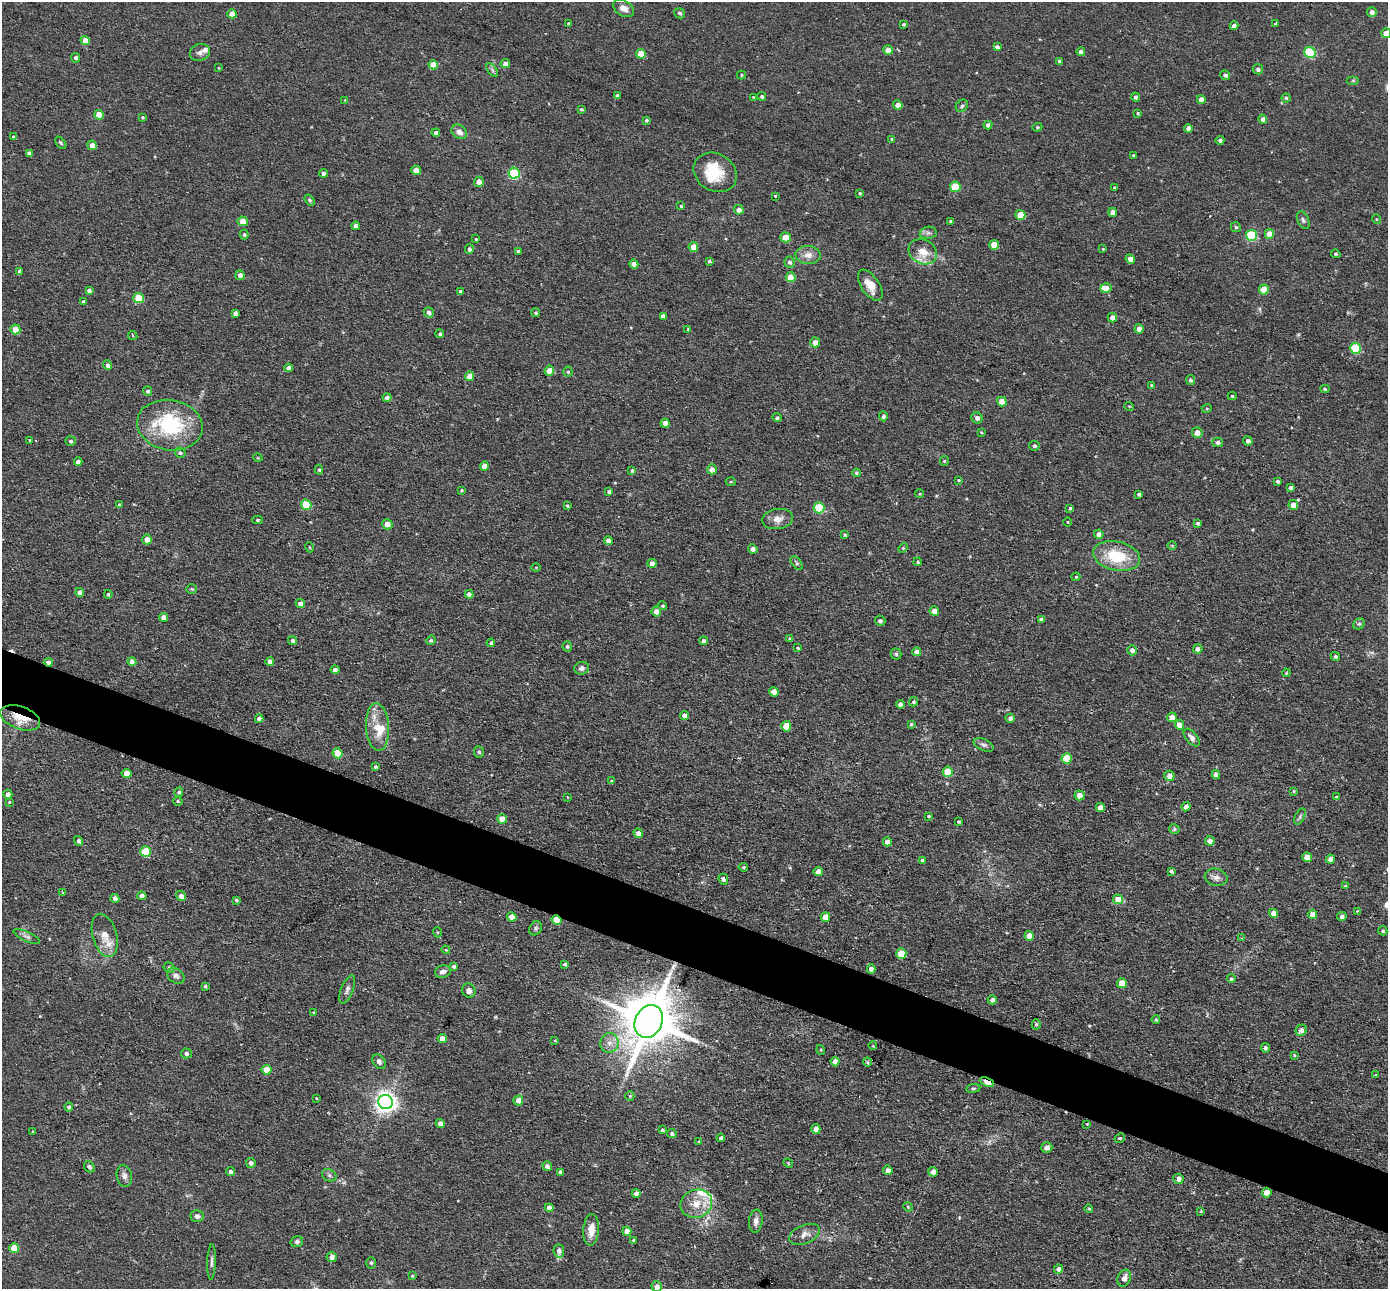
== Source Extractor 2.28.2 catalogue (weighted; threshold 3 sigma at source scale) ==
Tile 6 of 4 x 4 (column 2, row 2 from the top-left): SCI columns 1387-2772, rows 2712-3998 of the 5543 x 5555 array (HDU 1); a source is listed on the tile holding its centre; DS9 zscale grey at full resolution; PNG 1390 x 1291 px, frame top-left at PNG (2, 2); each listed source drawn as its Kron ellipse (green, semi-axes under 4 px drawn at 4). Shown black and unused: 5% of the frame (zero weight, under 2 of 3 exposures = <1% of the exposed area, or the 3 px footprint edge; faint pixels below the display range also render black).
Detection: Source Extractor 2.28.2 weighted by HDU 2 'WHT'; one run over the whole footprint, this tile lists its part. Background 0.0581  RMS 0.0075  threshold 0.0338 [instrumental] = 3 sigma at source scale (4.5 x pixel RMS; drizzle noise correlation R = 1.50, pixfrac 1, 0.05/0.05 arcsec/px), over >= 5 px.
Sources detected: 382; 1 too faint to see at this stretch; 2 cosmic-ray / hot-pixel residue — neither listed nor drawn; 13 inside a brighter listed object's ellipse — not listed separately; the other 366 listed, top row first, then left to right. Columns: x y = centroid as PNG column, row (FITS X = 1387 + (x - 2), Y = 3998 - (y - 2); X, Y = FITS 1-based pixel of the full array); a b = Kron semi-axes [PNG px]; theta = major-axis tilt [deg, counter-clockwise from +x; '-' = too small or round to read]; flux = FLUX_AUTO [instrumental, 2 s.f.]
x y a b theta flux
624 8 11 7 -32 5.7
1372 12 5 5 - 3.6
680 13 6 5 - 1.5
232 14 4 4 - 7.9
1276 23 3 3 - 1.2
569 24 3 3 - 1.4
904 24 4 4 - 1.1
1234 26 4 4 - 3.8
1386 33 5 5 - 7.5
85 40 4 4 - 7
997 47 4 4 - 2.2
888 50 5 4 - 6
200 52 10 8 21 3.3
1081 52 4 4 - 3.1
1310 52 5 5 - 54
641 54 5 4 - 14
76 58 5 4 - 2
1060 62 4 3 - 2.3
505 64 5 4 - 4.9
433 65 5 4 - 12
218 68 3 2 - 0.62
1258 69 5 5 - 2.1
492 70 8 4 -53 1.4
741 75 4 4 - 0.95
1225 75 5 4 - 2.1
1353 80 6 4 0 0.95
617 96 3 3 - 1.4
762 96 4 4 - 1.7
753 97 3 3 - 0.57
1135 97 4 4 - 1.9
1286 98 4 4 - 0.93
1201 99 4 4 - 5.7
345 100 4 3 - 0.76
898 105 4 4 - 7.2
962 106 7 5 45 1.6
581 109 3 3 - 1
1138 113 3 3 - 0.75
99 115 5 4 - 12
142 117 4 4 - 0.91
1263 119 4 4 - 3.8
646 120 4 4 - 1.2
988 125 4 4 - 2.5
1037 127 5 4 - 0.92
1188 128 4 4 - 3.7
459 132 8 6 -42 4.5
436 133 4 4 - 2.6
13 137 3 3 - 1.1
892 139 4 3 - 0.8
1220 140 4 4 - 1.7
61 143 7 4 -49 1.2
92 145 5 4 - 5.5
29 153 4 4 - 2.7
1133 155 3 3 - 1.1
416 170 5 4 - 8.8
715 172 23 18 -32 23
323 173 4 4 - 2.7
514 173 5 5 - 62
479 182 5 5 - 6.5
955 187 5 5 - 24
1114 188 4 3 - 0.71
860 193 3 3 - 0.86
775 196 3 3 - 1.2
310 200 6 4 -53 1.3
681 206 4 4 - 0.93
739 210 5 5 - 4.4
1113 212 4 4 - 4.9
1020 215 5 4 - 16
1376 219 5 3 - 0.71
1303 220 9 5 -66 1.9
243 221 5 4 - 9.1
950 221 3 3 - 0.91
355 226 4 4 - 2.9
1236 227 5 4 - 1.1
928 233 8 6 10 2.3
1269 234 5 4 - 9.7
244 235 5 4 - 1.2
1251 235 5 5 - 52
786 237 5 5 - 13
476 239 3 3 - 0.75
994 245 5 4 - 11
693 247 5 4 - 9.6
469 249 5 4 - 2
1103 249 4 3 - 0.61
518 251 3 3 - 1
923 252 15 12 -29 11
1336 254 5 3 - 1.2
808 255 12 9 -3 5.9
1130 259 5 4 - 4.9
709 261 3 3 - 1.1
790 262 6 5 - 1.9
634 264 4 4 - 5.4
19 271 4 3 - 1.7
240 275 5 4 - 3.7
791 277 5 5 - 14
870 285 17 9 -56 10
1106 288 5 5 - 5.3
1264 289 5 5 - 14
89 290 4 4 - 2.1
460 292 4 3 - 2.2
138 298 5 5 - 23
83 302 3 3 - 1.6
429 312 5 5 - 2.8
235 313 4 4 - 2.5
536 313 5 4 - 1.2
663 316 4 4 - 3.1
1112 318 5 4 - 4.2
15 329 5 5 - 13
688 329 4 3 - 0.81
1139 329 4 4 - 6.3
440 334 4 4 - 1.5
133 335 5 3 - 0.79
815 342 5 5 - 5.8
1355 348 5 5 - 57
107 365 5 4 - 2.6
288 368 4 4 - 4.5
549 371 5 4 - 9.3
568 372 5 4 - 1.1
470 376 5 4 - 7.8
1190 380 5 4 - 1.5
1151 385 4 3 - 0.67
1325 389 4 4 - 1.1
148 391 5 4 - 1.5
1232 396 4 4 - 1.1
387 398 4 4 - 3.4
1002 402 5 4 - 9.7
1129 406 5 3 - 0.6
1207 408 5 3 - 0.8
883 416 5 4 - 1.8
777 418 5 4 - 1.5
977 418 6 5 - 2.4
665 423 4 4 - 5.8
170 425 33 25 -9 59
981 432 3 2 - 0.59
1197 433 5 5 - 6
30 440 4 3 - 0.79
71 441 5 5 - 1.3
1248 441 5 4 - 2.9
1218 442 5 4 - 2
1034 446 5 5 - 1.8
180 453 5 5 - 1.2
258 458 5 3 - 0.65
944 461 5 4 - 0.97
78 462 4 4 - 3.6
484 466 4 4 - 6.7
712 469 5 5 - 3.9
319 470 5 4 - 1.3
632 471 4 3 - 1.2
856 473 4 4 - 1.3
958 480 3 2 - 0.72
1278 481 3 3 - 1.5
731 482 5 3 - 0.83
1291 488 4 4 - 3.5
462 490 4 3 - 0.92
609 492 4 4 - 1.5
920 494 4 3 - 0.74
1139 494 3 3 - 1.4
119 505 4 3 - 1.7
306 505 5 5 - 27
1293 505 5 4 - 6.9
567 506 4 3 - 0.93
819 508 5 5 - 48
1070 508 4 4 - 0.99
777 519 16 10 7 6.6
257 520 5 4 - 1.1
1068 522 4 3 - 0.55
1198 523 3 3 - 1.3
387 524 5 5 - 6.1
1099 534 4 4 - 2.9
845 535 4 3 - 0.93
147 539 5 5 - 6.4
608 541 4 4 - 3.8
1172 545 5 3 - 0.7
309 547 5 3 - 0.67
903 548 5 4 - 0.86
753 549 5 4 - 2.4
1117 556 24 14 -12 32
918 562 4 4 - 0.96
652 563 5 4 - 4.4
797 563 8 4 -49 1.5
536 567 4 3 - 0.56
1076 577 4 3 - 0.76
192 589 5 4 - 0.97
80 592 4 4 - 5.1
108 594 4 3 - 0.9
469 594 4 4 - 3.2
300 604 5 4 - 4.8
663 606 4 4 - 1.1
934 611 5 4 - 8.1
656 612 5 4 - 5.3
164 617 4 4 - 5.8
1041 619 4 3 - 1.6
880 621 5 5 - 2
1359 624 6 5 - 1.5
790 639 4 4 - 1.4
293 640 5 4 - 2.4
431 640 5 4 - 1.3
704 641 4 4 - 2.6
491 643 4 4 - 1.5
567 646 5 4 - 1.2
798 648 3 3 - 2.4
1198 649 5 4 - 3.2
1132 650 5 5 - 3
917 652 4 4 - 5.3
896 654 5 5 - 1.2
1335 656 5 4 - 1.3
270 661 4 4 - 3.2
48 662 4 4 - 3.1
132 662 4 4 - 5.7
582 668 7 6 - 2.4
335 670 4 4 - 4.5
1286 673 4 3 - 0.63
774 692 5 4 - 7
913 702 4 4 - 1.3
900 704 4 4 - 3
684 716 4 4 - 4.5
1172 717 5 5 - 7.3
20 718 21 11 -20 19
1010 718 4 4 - 2.9
259 719 4 4 - 3
911 724 4 4 - 0.92
1179 725 5 4 - 6.2
786 726 5 5 - 17
377 727 24 11 -87 15
1192 738 10 5 -51 3.6
984 745 11 5 -24 2.4
479 752 5 5 - 1.4
337 753 5 5 - 18
1067 758 5 5 - 21
375 767 4 4 - 1.7
948 772 5 5 - 21
127 773 5 4 - 9.2
1216 775 4 4 - 4.4
1169 776 5 5 - 4.7
612 781 4 3 - 1.1
1294 791 4 4 - 0.89
179 792 5 4 - 1.7
8 794 5 4 - 3.3
1080 795 5 5 - 5.9
567 797 3 2 - 0.44
1336 797 3 3 - 0.94
178 801 5 4 - 0.86
9 802 3 3 - 0.7
1100 807 4 4 - 6.4
1186 807 5 4 - 3
928 816 3 3 - 0.84
1300 816 9 4 64 1.8
502 819 5 4 - 11
959 822 3 3 - 0.92
1174 829 5 4 - 1.4
638 833 5 4 - 4.5
79 841 5 4 - 2.1
1210 841 5 4 - 4.6
887 842 4 4 - 4.4
146 852 5 5 - 33
1307 857 5 5 - 11
1331 859 4 4 - 5
922 860 4 4 - 1.3
743 867 4 3 - 1.2
1171 871 4 3 - 1.8
818 872 5 4 - 6.4
1216 877 11 8 -12 4
723 879 5 4 - 2.2
1345 886 4 3 - 0.85
63 893 3 2 - 0.86
142 896 4 4 - 5.5
181 896 5 4 - 4.3
115 898 4 4 - 3.4
1118 899 5 5 - 13
236 900 3 3 - 1
1357 911 3 3 - 0.96
1273 913 4 4 - 6
1312 914 4 4 - 6.6
1342 916 5 4 - 2.2
512 917 5 4 - 7.3
825 917 5 4 - 8.8
557 920 5 4 - 20
535 928 7 6 - 1.7
1383 931 5 4 - 1.3
437 932 5 3 - 0.74
105 935 22 12 -75 10
27 936 14 4 -25 2.6
1029 936 5 4 - 8.5
1242 938 3 3 - 0.63
446 950 4 3 - 0.68
901 954 5 5 - 22
565 964 4 3 - 2
454 966 4 4 - 1.7
169 968 6 5 - 1.6
871 969 4 4 - 4.3
443 972 8 6 17 4
176 976 10 7 -33 3.1
1231 979 4 4 - 1.4
1122 983 5 5 - 13
205 986 4 3 - 1.3
347 990 15 6 68 3.2
469 991 7 6 - 3.7
992 1000 4 4 - 2.7
313 1012 3 2 - 0.55
1156 1019 4 3 - 0.79
649 1021 17 13 64 4900
1036 1024 5 4 - 1.3
1301 1030 6 5 - 3.9
442 1038 5 4 - 5
555 1040 4 3 - 0.72
609 1043 10 9 - 5.4
873 1046 4 3 - 0.64
1265 1048 5 4 - 2.2
821 1050 5 3 - 0.72
186 1053 5 5 - 2.1
1294 1055 4 4 - 0.8
835 1061 5 4 - 4
379 1062 8 6 -54 2.8
867 1062 4 4 - 0.95
266 1070 5 5 - 12
1376 1075 3 3 - 1.2
987 1082 7 4 -24 14
973 1088 7 3 8 1
630 1096 5 4 - 0.95
316 1098 3 2 - 0.64
518 1100 5 5 - 5.2
385 1102 7 7 - 510
69 1107 4 4 - 2
440 1124 5 4 - 3.7
1087 1124 4 4 - 0.69
816 1129 5 4 - 5.1
662 1130 3 3 - 1.2
33 1132 3 3 - 0.96
672 1134 5 4 - 1.6
721 1138 4 4 - 2.1
1120 1138 5 4 - 1.7
699 1141 4 3 - 0.74
1047 1148 6 5 - 2.8
251 1163 5 4 - 2.4
788 1163 5 4 - 0.83
547 1166 5 4 - 3.1
89 1167 6 4 -47 2.1
888 1170 5 5 - 3.9
230 1172 4 4 - 2.2
560 1172 4 4 - 2.3
933 1172 5 4 - 4.4
329 1175 7 6 - 1.9
124 1176 11 7 -78 3.5
1178 1179 5 5 - 4
636 1193 4 4 - 2.5
1267 1193 5 4 - 11
696 1204 16 14 21 14
908 1207 5 4 - 0.94
549 1208 4 4 - 4.3
1089 1209 4 3 - 1.1
1201 1211 4 3 - 0.68
197 1216 6 6 - 2.6
756 1221 11 7 83 3.9
591 1230 16 7 85 9.6
627 1231 5 4 - 6.2
804 1234 16 9 24 5.5
634 1240 3 3 - 1.2
297 1242 6 5 - 2
14 1248 5 5 - 21
559 1251 6 5 - 3
332 1257 5 5 - 4
212 1262 18 3 88 2.3
371 1263 6 5 - 1.3
1058 1269 5 4 - 3.2
412 1276 3 3 - 0.88
1124 1278 9 6 68 3.9
657 1287 5 5 - 5.2
Overlapping masked pixels (flux is a lower limit): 6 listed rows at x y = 48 662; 20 718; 557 920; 649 1021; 987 1082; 1267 1193
Isophote crosses this tile's border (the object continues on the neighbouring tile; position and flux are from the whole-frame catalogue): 2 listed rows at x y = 1386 33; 657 1287